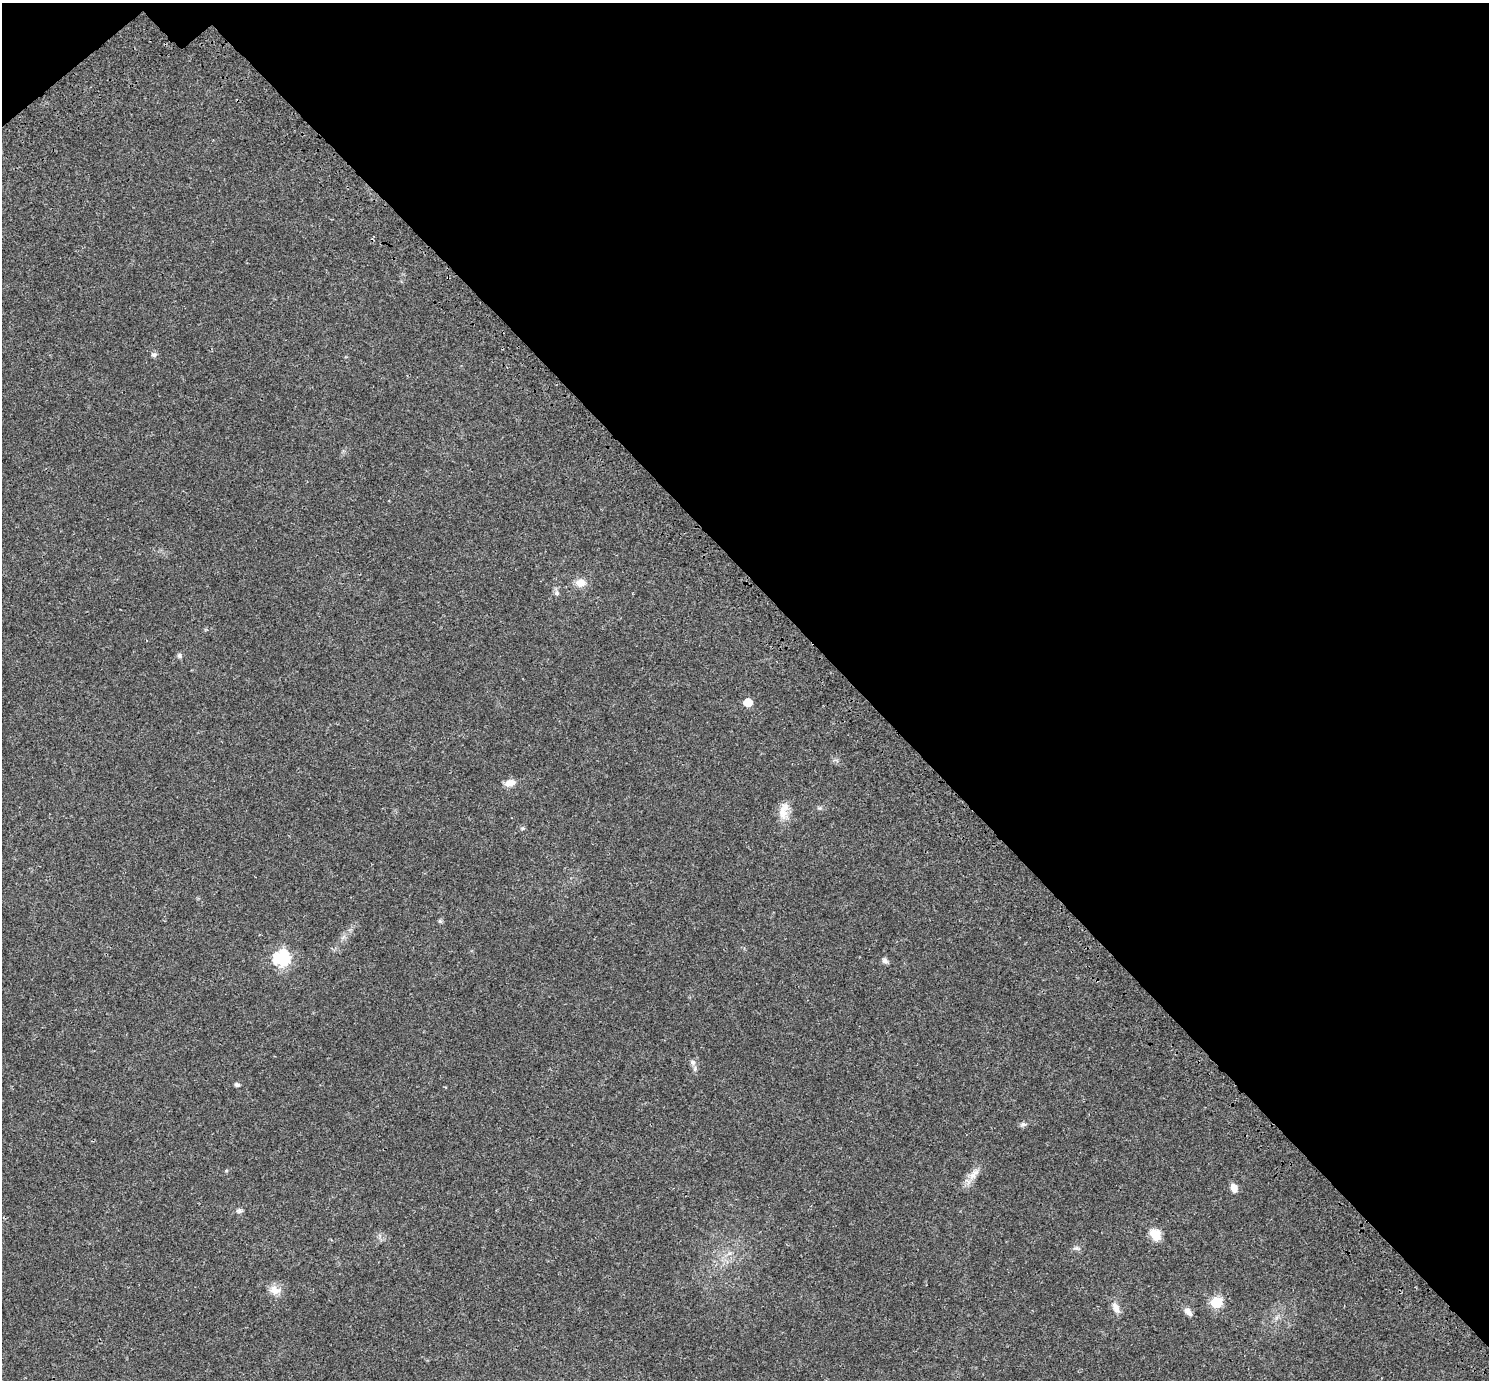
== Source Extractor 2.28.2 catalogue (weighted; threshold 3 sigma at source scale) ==
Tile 3 of 4 x 4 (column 3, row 1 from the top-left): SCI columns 3106-4592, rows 4444-5821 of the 6217 x 6189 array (HDU 1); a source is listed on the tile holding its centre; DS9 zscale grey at full resolution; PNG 1491 x 1382 px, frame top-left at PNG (2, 3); no overlay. Shown black and unused: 43% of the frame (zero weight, under 3 of 4 exposures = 9% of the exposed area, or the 3 px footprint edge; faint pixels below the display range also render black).
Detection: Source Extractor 2.28.2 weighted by HDU 2 'WHT'; one run over the whole footprint, this tile lists its part. Background 0.0414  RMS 0.0038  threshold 0.017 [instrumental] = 3 sigma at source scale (4.5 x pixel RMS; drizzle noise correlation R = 1.50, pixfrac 1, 0.0396/0.0396 arcsec/px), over >= 5 px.
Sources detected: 23; all 23 listed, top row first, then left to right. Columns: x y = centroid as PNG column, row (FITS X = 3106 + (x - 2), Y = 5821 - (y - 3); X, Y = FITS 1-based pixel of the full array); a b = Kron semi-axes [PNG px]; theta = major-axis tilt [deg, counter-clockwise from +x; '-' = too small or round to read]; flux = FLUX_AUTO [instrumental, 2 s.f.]
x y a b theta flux
154 355 8 6 13 0.97
581 583 12 10 -4 3.8
556 593 8 7 - 1.2
179 656 7 6 - 0.88
748 702 6 6 - 7.3
510 783 12 8 12 3.4
783 812 25 12 -73 4.7
440 921 6 5 - 0.56
281 959 8 8 - 54
885 960 8 7 - 1.1
693 1062 8 8 - 1.3
237 1084 6 5 - 0.81
1023 1124 8 6 9 0.98
974 1174 21 9 52 3.8
1234 1188 10 7 -71 2.5
239 1211 8 7 - 0.96
1155 1234 13 11 -53 5.3
1077 1248 11 5 -9 1
729 1253 7 5 -44 1
275 1290 16 11 -12 3.6
1216 1303 6 6 - 23
1116 1308 15 9 -66 2.7
1188 1312 13 7 -49 1.9